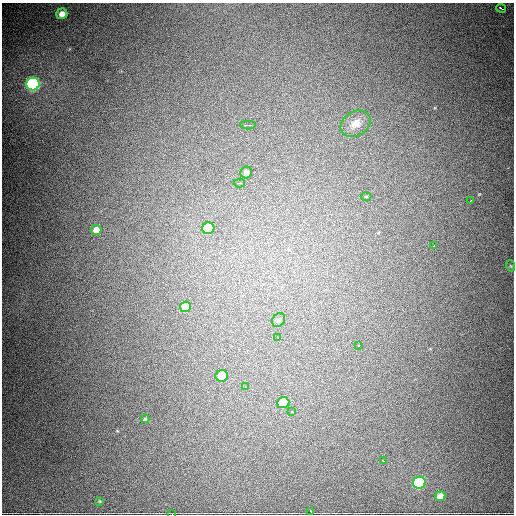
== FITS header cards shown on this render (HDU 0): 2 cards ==
NAXIS1  =                  512
NAXIS2  =                  512

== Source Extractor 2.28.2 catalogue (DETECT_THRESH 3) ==
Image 512 x 512 px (HDU 0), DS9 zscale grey, 1 PNG px = 1 image px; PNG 516 x 516 px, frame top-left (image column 1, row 512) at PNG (2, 3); each listed source drawn as its Kron ellipse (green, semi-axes under 4 px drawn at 4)
Background 2330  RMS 46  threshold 137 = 3 sigma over >= 5 px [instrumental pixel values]
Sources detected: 28; all 28 listed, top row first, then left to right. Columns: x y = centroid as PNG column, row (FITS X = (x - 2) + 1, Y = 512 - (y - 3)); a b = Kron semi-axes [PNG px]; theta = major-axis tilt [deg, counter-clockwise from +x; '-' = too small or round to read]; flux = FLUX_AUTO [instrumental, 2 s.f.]
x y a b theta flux
501 8 5 2 - 6200
62 14 5 5 - 24000
33 84 6 6 - 780000
356 123 16 12 33 37000
248 125 8 2 0 12000
246 172 6 5 - 13000
239 183 5 3 - 6700
366 196 5 3 - 2700
470 201 2 2 - 2700
208 228 6 6 - 140000
96 230 5 5 - 24000
434 246 2 2 - 2600
511 266 5 3 - 2800
185 307 5 5 - 51000
279 320 7 6 - 9100
278 337 3 3 - 6700
358 345 3 2 - 11000
222 376 6 6 - 72000
246 387 3 3 - 6400
283 403 6 5 - 90000
292 412 3 2 - 3400
145 419 4 4 - 3300
383 461 4 3 - 11000
419 483 6 6 - 370000
440 496 5 5 - 24000
100 501 4 3 - 2600
311 512 3 2 - 26000
172 514 2 2 - 5200
At the frame edge (FLAGS 8, measured only in part): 1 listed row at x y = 172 514